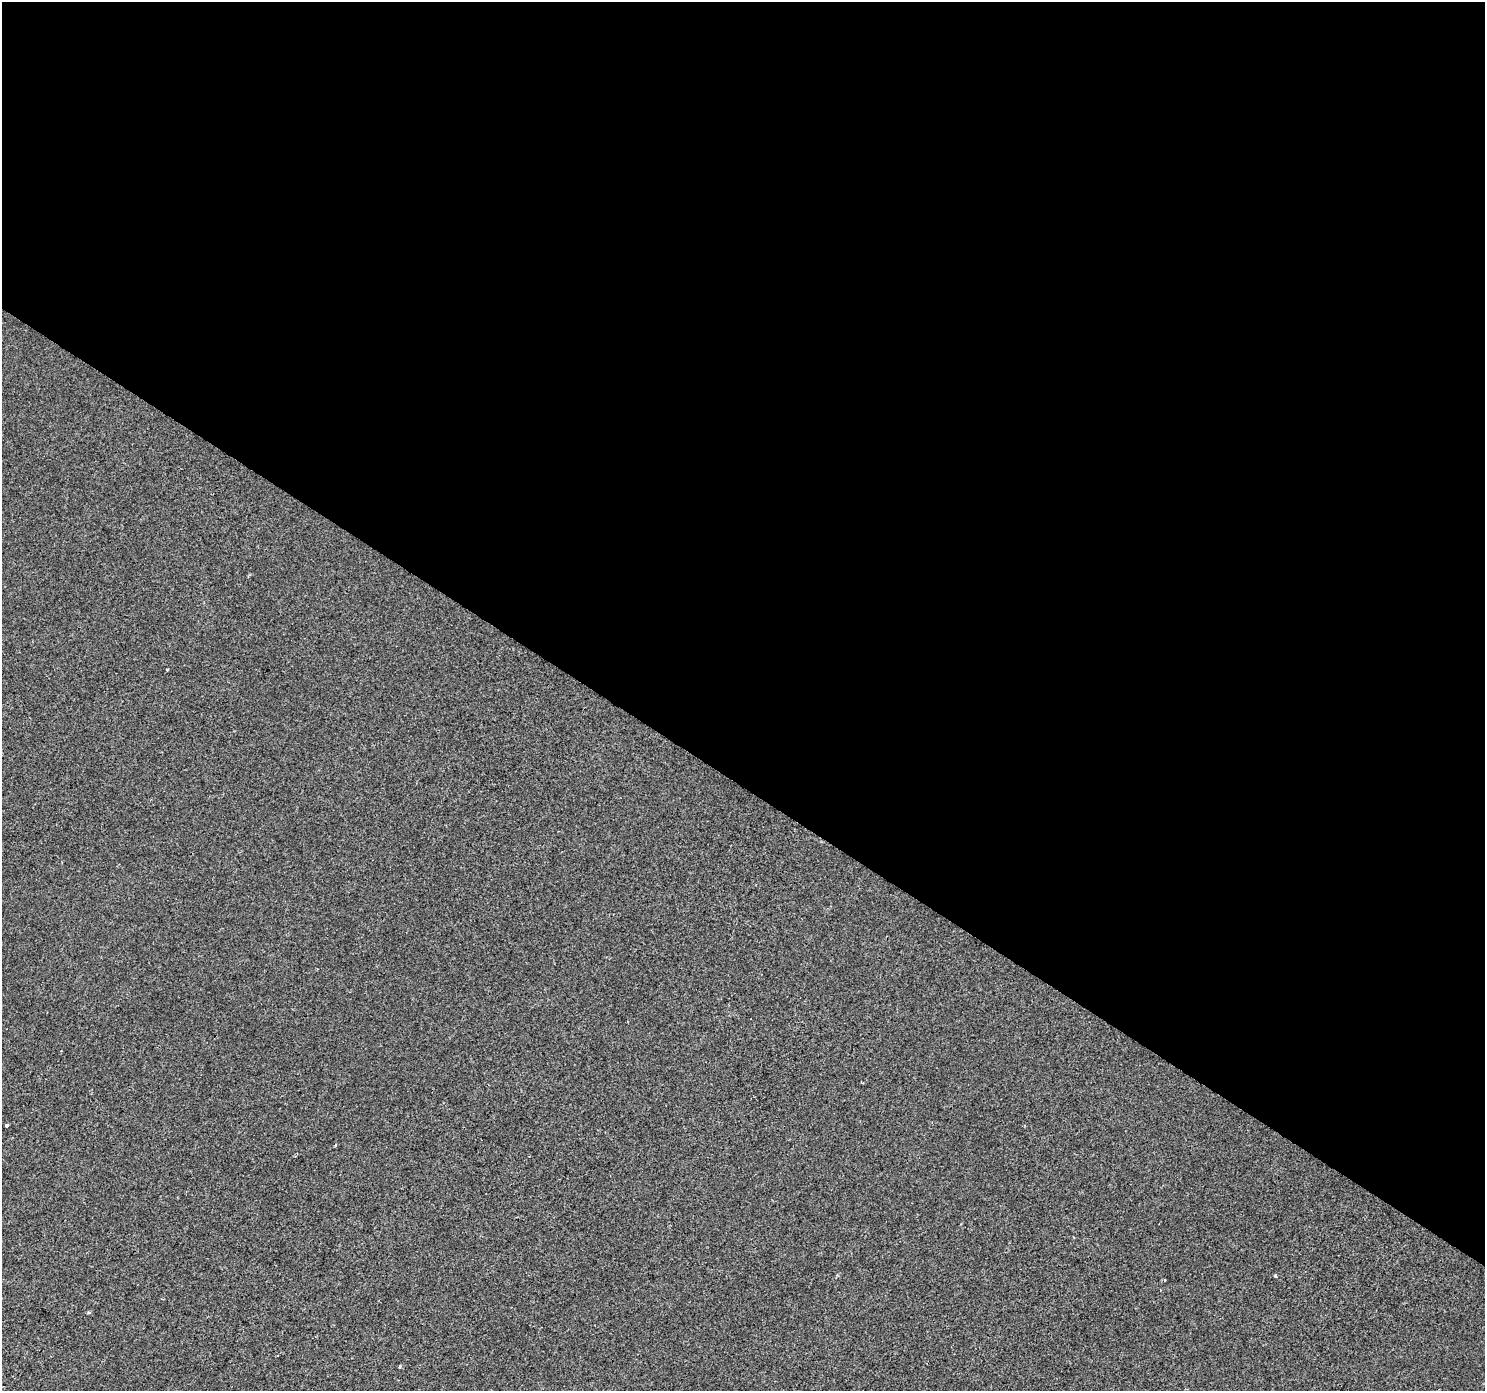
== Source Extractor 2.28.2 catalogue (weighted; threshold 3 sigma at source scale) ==
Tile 3 of 4 x 4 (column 3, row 1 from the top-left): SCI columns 2966-4448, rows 4351-5739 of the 5936 x 5989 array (HDU 1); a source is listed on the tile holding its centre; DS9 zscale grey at full resolution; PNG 1487 x 1393 px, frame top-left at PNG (2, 2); no overlay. Shown black and unused: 57% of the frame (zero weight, under 2 of 3 exposures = <1% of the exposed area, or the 3 px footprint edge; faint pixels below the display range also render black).
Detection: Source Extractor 2.28.2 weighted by HDU 2 'WHT'; one run over the whole footprint, this tile lists its part. Background 4.00e-04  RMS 0.0042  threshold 0.019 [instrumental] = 3 sigma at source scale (4.5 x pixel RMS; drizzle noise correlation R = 1.50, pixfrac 1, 0.0396/0.0396 arcsec/px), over >= 5 px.
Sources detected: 5; all 5 listed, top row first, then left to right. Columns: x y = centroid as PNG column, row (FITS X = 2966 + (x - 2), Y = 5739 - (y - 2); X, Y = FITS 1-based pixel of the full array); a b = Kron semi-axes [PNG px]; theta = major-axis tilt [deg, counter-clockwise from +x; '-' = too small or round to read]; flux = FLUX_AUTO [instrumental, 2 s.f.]
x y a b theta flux
167 669 4 2 - 0.36
7 1126 3 3 - 0.9
1275 1276 3 3 - 1.3
89 1313 5 3 - 0.51
399 1366 4 3 - 0.54